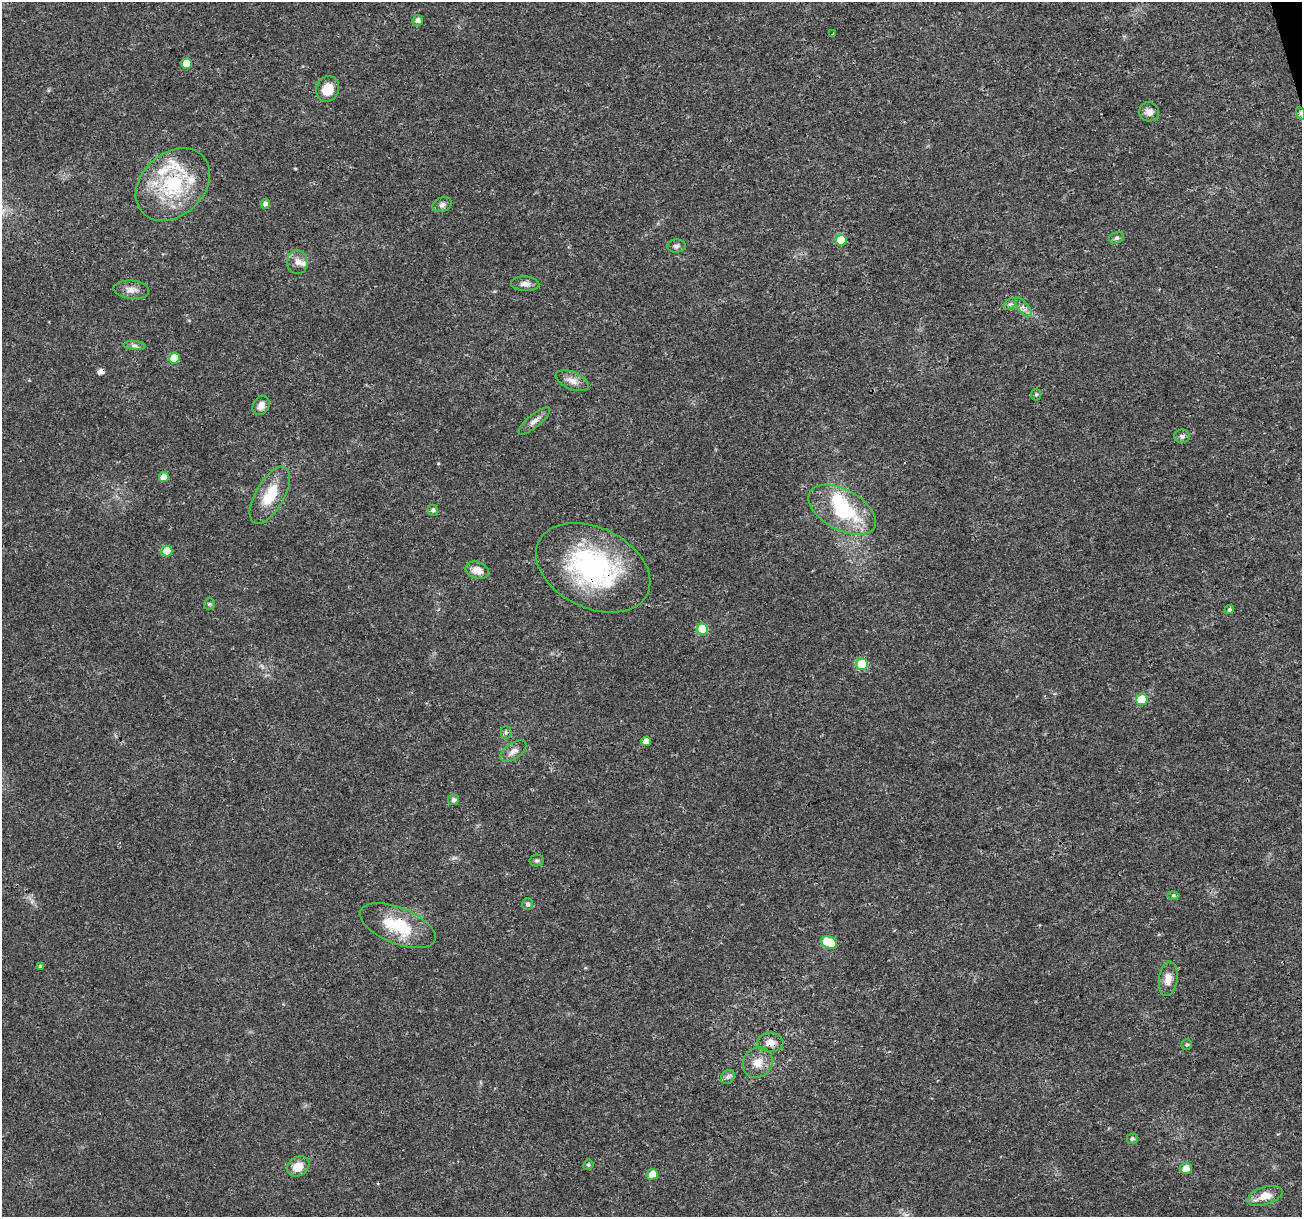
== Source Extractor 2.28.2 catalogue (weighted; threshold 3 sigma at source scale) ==
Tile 10 of 4 x 4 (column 2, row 3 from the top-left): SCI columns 1312-2611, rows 1326-2540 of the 5216 x 5025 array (HDU 1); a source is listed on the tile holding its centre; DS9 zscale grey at full resolution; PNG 1304 x 1219 px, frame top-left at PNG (2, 2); each listed source drawn as its Kron ellipse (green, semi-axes under 4 px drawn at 4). Shown black and unused: <1% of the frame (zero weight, under 3 of 4 exposures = <1% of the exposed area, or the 3 px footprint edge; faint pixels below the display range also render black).
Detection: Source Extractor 2.28.2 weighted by HDU 2 'WHT'; one run over the whole footprint, this tile lists its part. Background 0.0139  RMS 0.0023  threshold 0.0104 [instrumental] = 3 sigma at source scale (4.5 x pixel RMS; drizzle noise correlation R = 1.50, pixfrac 1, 0.0396/0.0396 arcsec/px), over >= 5 px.
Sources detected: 63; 1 inside a brighter object's white glare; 1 cosmic-ray / hot-pixel residue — neither listed nor drawn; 4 inside a brighter listed object's ellipse — not listed separately; the other 57 listed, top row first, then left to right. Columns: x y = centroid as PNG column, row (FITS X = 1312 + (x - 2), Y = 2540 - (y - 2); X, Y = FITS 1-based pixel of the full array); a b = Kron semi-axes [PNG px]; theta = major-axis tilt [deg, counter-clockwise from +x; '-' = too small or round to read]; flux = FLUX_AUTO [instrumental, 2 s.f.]
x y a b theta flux
418 20 5 5 - 1.1
832 34 3 2 - 0.21
187 64 5 5 - 4.5
328 89 13 11 66 4.2
1149 112 10 9 - 1.5
1300 113 6 4 -70 0.53
173 184 41 31 42 19
265 204 5 4 - 0.93
442 204 10 7 19 0.9
1116 238 7 5 15 0.55
841 240 5 5 - 6.6
676 246 9 6 5 0.71
297 262 12 10 -85 1.6
525 284 14 7 -2 1.3
131 290 18 9 -6 1.6
1010 304 7 4 43 0.52
1024 308 12 5 -52 0.99
135 346 11 4 -4 0.72
174 358 5 5 - 5
572 381 17 8 -22 1.8
1036 395 6 5 - 0.36
261 406 10 8 62 1.6
534 421 20 6 40 1.4
1182 436 8 6 1 0.8
164 477 5 5 - 2.9
270 495 32 14 60 7.5
433 510 5 5 - 0.68
842 510 37 20 -29 17
167 551 5 5 - 5.9
593 568 60 40 -26 39
477 570 12 8 -19 2.2
209 604 6 5 - 0.38
1229 610 4 4 - 0.48
702 629 5 5 - 9
862 664 6 5 - 11
1142 699 6 5 - 7.9
506 733 6 5 - 0.45
646 741 5 4 - 1.6
513 751 15 8 35 1.4
453 800 5 5 - 0.82
537 860 7 6 - 0.52
1173 895 6 4 0 0.36
527 904 6 5 - 0.8
398 926 40 18 -22 11
829 942 8 6 -23 11
40 966 4 4 - 0.33
1168 979 17 9 82 2.2
770 1042 13 9 0 1.8
1187 1045 5 5 - 0.42
758 1063 16 14 51 3
728 1077 7 6 - 0.67
1132 1139 5 5 - 0.52
588 1165 5 5 - 0.42
298 1166 12 9 32 3.1
1186 1168 6 5 - 2.1
652 1175 5 5 - 3.2
1265 1196 18 8 18 3.5
Overlapping masked pixels (flux is a lower limit): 5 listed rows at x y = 1300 113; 173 184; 593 568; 398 926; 770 1042